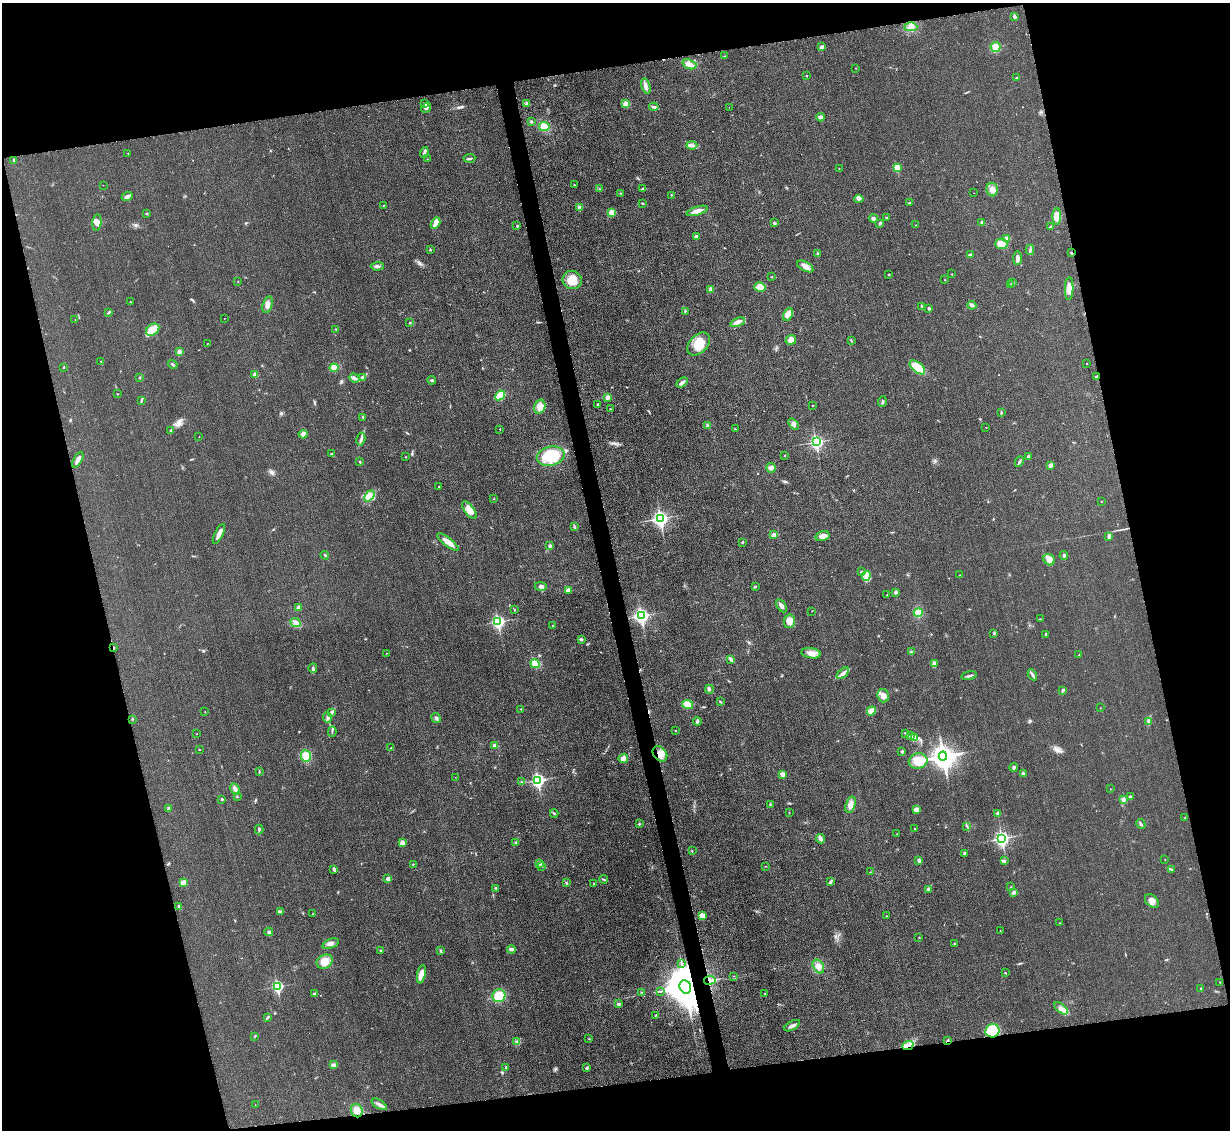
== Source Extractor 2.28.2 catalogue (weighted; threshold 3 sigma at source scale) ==
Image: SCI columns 17-4927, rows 265-4775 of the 4954 x 4926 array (HDU 1 of 3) = the unmasked area's bounding box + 8 px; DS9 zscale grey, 4 x 4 block average (1 PNG px = mean of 4 x 4 image px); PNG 1232 x 1132 px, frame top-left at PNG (2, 3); each listed source drawn as its Kron ellipse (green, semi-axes under 4 px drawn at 4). Shown black and unused: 27% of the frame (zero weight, under 3 of 4 exposures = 2% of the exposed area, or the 3 px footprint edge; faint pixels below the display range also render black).
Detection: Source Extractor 2.28.2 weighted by HDU 2 'WHT'. Background 0.021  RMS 0.0049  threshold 0.0221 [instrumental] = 3 sigma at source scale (4.5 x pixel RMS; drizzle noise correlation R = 1.50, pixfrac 1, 0.05/0.05 arcsec/px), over >= 5 px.
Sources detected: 342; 3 inside a brighter object's white glare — neither listed nor drawn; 6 coinciding with a brighter row at this scale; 11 inside a brighter listed object's ellipse — not listed separately; the other 322 listed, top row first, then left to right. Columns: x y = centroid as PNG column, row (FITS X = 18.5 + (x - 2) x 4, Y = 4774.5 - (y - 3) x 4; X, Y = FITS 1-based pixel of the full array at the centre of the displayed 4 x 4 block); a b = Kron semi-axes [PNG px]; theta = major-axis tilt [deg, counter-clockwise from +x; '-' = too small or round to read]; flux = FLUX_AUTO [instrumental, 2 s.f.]
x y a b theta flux
1015 17 2 2 - 11
911 27 6 4 -1 13
821 47 3 3 - 8.3
996 47 5 5 - 14
725 56 2 2 - 1.2
689 64 7 4 -19 16
856 68 2 2 - 0.81
807 76 2 2 - 4.6
1017 78 4 2 - 3.4
646 86 8 3 -75 11
425 104 4 2 - 3.3
527 104 2 2 - 12
626 104 4 3 - 12
654 107 4 3 - 6.1
729 107 2 2 - 0.69
426 108 5 3 - 6.7
820 117 4 4 - 6.3
531 122 3 2 - 3.2
544 127 5 4 - 29
692 145 5 3 - 7.4
424 152 5 3 - 6.6
128 153 2 2 - 0.75
469 158 6 2 6 5.5
427 159 2 2 - 0.78
14 160 2 2 - 11
839 168 2 2 - 1.3
897 168 2 2 - 100
103 185 2 2 - 0.53
575 185 2 2 - 1.5
600 189 2 2 - 1.3
642 189 3 2 - 1.9
992 190 7 5 -80 15
621 193 3 2 - 1.9
973 193 2 2 - 0.46
671 195 2 2 - 1.1
127 197 5 3 - 12
859 199 5 2 - 4.6
642 203 3 2 - 2.1
909 203 3 2 - 2
383 206 2 2 - 1
580 208 3 2 - 3
697 211 11 3 17 19
612 212 4 3 - 19
146 214 3 2 - 2.6
1057 217 8 4 87 24
873 218 4 3 - 5.3
887 218 2 2 - 2.1
982 222 2 2 - 12
97 223 8 4 84 16
435 223 6 4 58 19
774 223 3 2 - 3.3
880 223 3 2 - 3.6
916 225 2 2 - 1
517 226 2 2 - 2.7
1051 226 3 2 - 2.5
696 237 3 3 - 11
1006 238 4 3 - 7.9
1001 244 6 5 - 30
430 250 2 2 - 3.8
1030 250 5 3 - 5.6
1071 253 2 2 - 2.3
818 254 3 2 - 3.3
970 254 4 2 - 4.7
1017 258 7 3 88 11
377 266 6 3 2 7.9
805 266 9 4 -28 15
889 274 2 2 - 2.3
952 274 2 2 - 0.9
772 277 3 2 - 1.5
572 280 10 9 - 44
945 280 2 2 - 1.2
238 281 2 2 - 0.88
1013 283 3 2 - 2.9
1010 284 2 2 - 1.4
760 287 5 4 - 33
711 289 4 2 - 4
1069 289 11 4 89 24
130 302 2 2 - 1.2
267 304 8 4 74 16
972 305 4 4 - 7
922 306 3 2 - 2.5
929 308 3 3 - 3.5
685 311 3 2 - 2.4
109 312 4 2 - 3.7
788 314 7 4 67 29
224 318 2 2 - 0.89
75 320 2 2 - 0.54
738 322 8 3 20 13
410 323 2 2 - 2.8
336 329 2 2 - 1.2
153 330 7 5 37 62
791 340 5 4 - 17
851 340 2 2 - 1.2
207 344 2 2 - 0.94
699 344 13 9 45 56
179 352 3 3 - 11
101 362 2 2 - 1.1
1086 363 2 2 - 1.1
173 364 5 2 - 4.3
64 367 3 2 - 1.5
917 367 9 5 -39 75
334 368 4 3 - 38
255 374 2 2 - 33
1097 376 3 2 - 3.2
140 377 2 2 - 3
363 377 3 3 - 3.7
354 378 5 3 - 7.8
432 380 4 2 - 5.2
682 382 6 3 39 8.7
117 394 2 2 - 1.7
500 395 5 4 - 77
608 397 4 3 - 10
141 400 4 2 - 3.3
882 402 5 2 - 5.2
598 404 2 2 - 1.8
813 406 2 2 - 1.5
540 407 7 5 73 27
610 409 2 2 - 1.1
1001 413 3 2 - 2.4
363 417 2 2 - 2.5
793 424 6 4 -50 9.6
707 425 3 3 - 4.4
986 427 2 2 - 0.9
500 429 2 2 - 2.3
735 429 3 2 - 1.4
171 430 3 2 - 3.3
303 434 4 4 - 13
199 437 2 2 - 1.2
361 439 7 2 75 7.3
816 442 3 2 - 640
331 454 3 2 - 2.8
551 456 14 9 12 100
785 456 2 2 - 2.1
1028 456 3 2 - 5.3
405 457 2 2 - 1.4
78 460 9 3 61 16
360 462 2 2 - 3.2
1019 462 5 2 - 4.8
1050 465 3 3 - 7.7
771 468 5 4 - 9.5
439 487 2 2 - 1.7
369 496 6 3 48 14
494 498 2 2 - 1.3
1101 502 2 2 - 1.2
469 510 10 4 -54 26
661 518 3 3 - 890
575 527 4 2 - 3.6
219 534 11 3 64 21
774 534 3 2 - 4
823 536 7 5 16 14
1108 536 4 3 - 4.8
448 542 13 4 -38 29
742 542 2 2 - 4.3
550 546 3 2 - 6.1
325 555 4 2 - 2.2
1064 555 4 2 - 3.9
1049 560 6 5 - 23
861 571 2 2 - 1.7
959 575 2 2 - 1
866 576 5 3 - 11
541 586 6 3 -2 7.5
755 587 3 2 - 3.4
568 590 4 3 - 16
896 592 3 2 - 5.9
887 595 2 2 - 0.88
781 606 7 3 -57 12
298 607 3 3 - 10
514 610 2 2 - 2
812 611 2 2 - 0.82
918 613 5 4 - 35
642 616 3 3 - 720
1040 619 2 2 - 1.2
790 621 7 5 84 23
498 622 3 2 - 550
296 623 5 2 - 7.2
552 625 2 2 - 1.4
994 633 3 2 - 2.8
1046 634 2 2 - 6.8
581 639 3 3 - 4.2
114 648 3 2 - 2
911 652 4 2 - 3.4
386 653 2 2 - 0.89
811 653 10 5 -8 19
1079 655 2 2 - 1.4
731 659 4 2 - 7.7
535 664 4 3 - 40
934 664 4 3 - 12
313 668 5 2 - 5.1
843 673 7 3 40 10
1032 675 6 2 -60 5.9
969 676 8 2 15 6.3
709 689 4 3 - 4.8
1062 691 4 2 - 2.9
883 696 6 5 - 18
721 702 2 2 - 1.1
688 704 5 4 - 23
1100 708 2 2 - 0.85
521 709 2 2 - 1.9
871 711 5 3 - 26
205 712 2 2 - 1
332 712 2 2 - 2.4
327 717 5 3 - 7.8
436 718 5 2 - 4.4
132 719 2 2 - 2.9
697 721 4 2 - 4
1148 722 2 2 - 2.2
332 731 5 2 - 3.3
676 731 2 2 - 3.2
905 733 2 2 - 1.6
197 734 2 2 - 0.61
911 736 3 2 - 3.5
915 738 3 3 - 5.3
494 746 4 3 - 9.6
391 748 2 2 - 1.3
199 750 2 2 - 1.7
902 751 2 2 - 12
660 754 8 6 -51 26
306 756 6 5 - 41
943 756 4 3 - 2200
623 758 5 4 - 13
918 761 9 7 10 36
1014 767 4 3 - 5.1
259 772 3 2 - 1.9
783 774 4 3 - 16
1023 774 4 2 - 5.2
455 777 2 2 - 0.56
538 780 3 3 - 570
522 782 3 2 - 2.4
235 789 6 3 -63 13
1110 789 2 2 - 1
237 796 2 2 - 1.9
1130 797 3 3 - 4.5
222 799 2 2 - 4.3
1123 799 3 3 - 7.6
770 804 3 2 - 2.1
851 805 8 5 72 17
168 808 3 2 - 3.6
916 809 4 3 - 11
789 812 2 2 - 1.4
554 813 4 2 - 2.6
997 814 3 3 - 5.2
1185 818 2 2 - 1.9
639 824 3 2 - 2.1
1141 824 5 2 - 4.4
967 826 2 2 - 1.8
259 829 5 2 - 3.6
914 829 2 2 - 1.3
897 833 2 2 - 1.1
820 839 5 2 - 18
1002 839 3 3 - 770
516 842 2 2 - 1.5
402 843 3 3 - 12
692 851 3 2 - 1.4
964 853 3 2 - 5.6
919 860 4 3 - 5.8
1005 860 2 2 - 1.6
1165 860 2 2 - 0.6
413 864 2 2 - 1.5
540 864 3 2 - 3
542 866 2 2 - 1.2
766 866 2 2 - 0.8
334 869 3 2 - 8
1171 869 4 2 - 2.9
870 872 2 2 - 0.96
388 879 3 3 - 11
603 879 4 2 - 2.9
830 881 4 3 - 4.7
183 883 4 3 - 7.1
566 883 3 2 - 1.8
594 884 2 2 - 3.7
1010 887 3 2 - 1.5
495 888 3 2 - 2.4
928 889 3 2 - 3.2
1014 892 4 3 - 6
1152 901 8 5 -42 16
179 906 4 2 - 4.7
280 911 3 2 - 1.7
313 914 2 2 - 1.1
702 916 4 3 - 26
886 916 2 2 - 1.3
1060 923 2 2 - 1.6
1000 931 2 2 - 0.93
269 932 4 3 - 4.5
919 937 2 2 - 0.94
330 944 8 4 20 11
955 944 3 3 - 3.4
511 949 4 3 - 9.4
381 950 2 2 - 2.3
441 951 3 2 - 2.6
325 962 8 6 30 30
681 963 2 2 - 1.1
818 966 7 5 -60 15
1005 973 2 2 - 2
421 974 9 4 78 24
734 976 2 2 - 0.75
710 980 6 3 8 10
1220 982 2 2 - 1.4
277 987 3 2 - 390
685 987 7 5 -65 11000
1201 988 2 2 - 5.1
660 991 2 2 - 1.2
641 992 2 2 - 1.3
765 993 2 2 - 1.9
315 994 3 3 - 5.5
499 996 6 6 - 58
618 1004 3 3 - 4.2
1061 1008 8 3 -41 15
656 1016 3 2 - 2.3
267 1017 4 2 - 3.1
792 1026 9 3 29 12
992 1031 7 6 - 91
255 1036 2 2 - 2.2
589 1039 2 2 - 1.2
948 1041 2 2 - 2.6
517 1042 3 2 - 3.4
908 1046 5 3 - 13
333 1065 2 2 - 1.4
506 1067 4 2 - 5
587 1068 4 3 - 4.2
379 1104 8 3 -32 11
255 1105 2 2 - 0.66
357 1111 7 5 -67 17
Overlapping masked pixels (flux is a lower limit): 8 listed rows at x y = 1097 376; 114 648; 660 754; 710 980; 685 987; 992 1031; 948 1041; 908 1046
Diffuse or blended objects may show on this block-average render without a row.